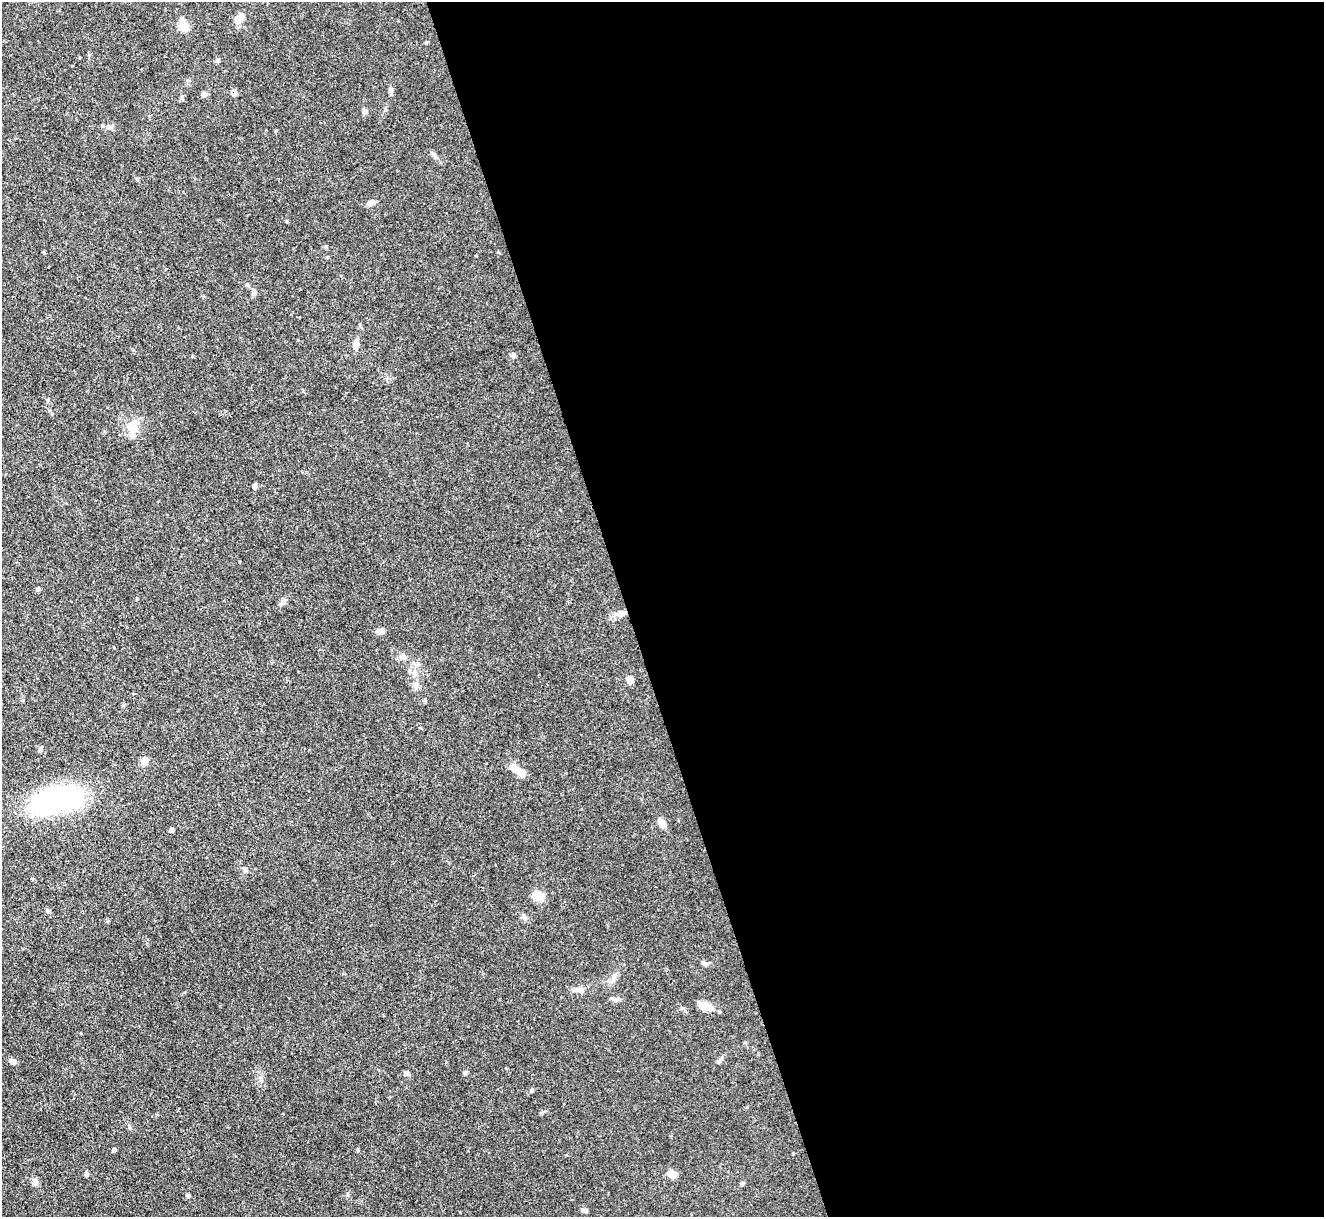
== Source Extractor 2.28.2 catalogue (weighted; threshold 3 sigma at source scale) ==
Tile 8 of 4 x 4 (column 4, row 2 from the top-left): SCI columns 3970-5291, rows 2703-3917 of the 5294 x 5277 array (HDU 1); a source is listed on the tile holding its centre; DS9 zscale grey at full resolution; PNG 1326 x 1219 px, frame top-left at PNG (2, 2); no overlay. Shown black and unused: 53% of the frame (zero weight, under 3 of 4 exposures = <1% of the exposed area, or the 3 px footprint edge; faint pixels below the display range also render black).
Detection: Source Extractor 2.28.2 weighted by HDU 2 'WHT'; one run over the whole footprint, this tile lists its part. Background 0.0874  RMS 0.0043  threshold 0.0193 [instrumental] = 3 sigma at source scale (4.5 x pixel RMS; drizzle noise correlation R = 1.50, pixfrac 1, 0.05/0.05 arcsec/px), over >= 5 px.
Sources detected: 45; all 45 listed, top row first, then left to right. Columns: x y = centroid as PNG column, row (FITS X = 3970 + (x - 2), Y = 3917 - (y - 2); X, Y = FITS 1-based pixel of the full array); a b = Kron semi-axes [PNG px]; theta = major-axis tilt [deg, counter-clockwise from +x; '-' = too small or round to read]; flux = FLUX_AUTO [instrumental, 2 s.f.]
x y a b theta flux
240 18 14 8 61 3.4
183 26 7 6 - 12
217 61 6 6 - 0.79
390 90 7 5 -74 0.93
234 93 7 6 - 1.7
204 94 7 6 - 1.1
434 156 10 4 -56 1.1
371 203 11 5 31 1.6
326 246 4 4 - 0.46
254 292 7 5 76 1.1
356 345 11 7 79 2.2
513 355 6 5 - 0.71
132 427 14 12 -55 6.2
255 486 6 5 - 1.1
38 589 6 4 71 0.56
622 613 11 7 22 2.6
380 632 10 6 -9 1.8
403 656 9 6 6 1.4
630 680 9 7 -31 2.4
415 685 7 6 - 1.3
123 705 5 5 - 0.52
144 761 10 8 56 2.1
518 771 21 7 -36 5.1
57 800 63 27 13 62
662 823 13 7 -45 2.4
172 830 5 4 - 1.1
538 896 12 10 -22 5.2
48 911 6 4 -4 0.76
524 917 6 5 - 0.91
703 962 9 5 -27 1
578 990 14 4 3 1.6
614 999 10 5 -27 1.1
705 1006 17 9 -21 4.9
720 1060 14 4 48 1.1
12 1061 8 6 -20 1.6
465 1073 6 4 -46 0.57
407 1074 8 6 -6 1.2
532 1090 5 5 - 0.59
114 1150 4 4 - 0.85
86 1174 5 5 - 0.86
672 1174 9 8 - 3.7
35 1182 9 7 -68 1.6
742 1183 5 5 - 0.69
188 1195 5 4 - 0.78
585 1211 8 5 -24 0.99
Overlapping masked pixels (flux is a lower limit): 2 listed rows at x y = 234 93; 622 613
Unlisted compact peaks at least as high as the median listed source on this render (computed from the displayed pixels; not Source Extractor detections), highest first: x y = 348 1195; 129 1127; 358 1150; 287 222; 44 253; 137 179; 426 43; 102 126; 110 127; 303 391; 542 1112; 245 869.